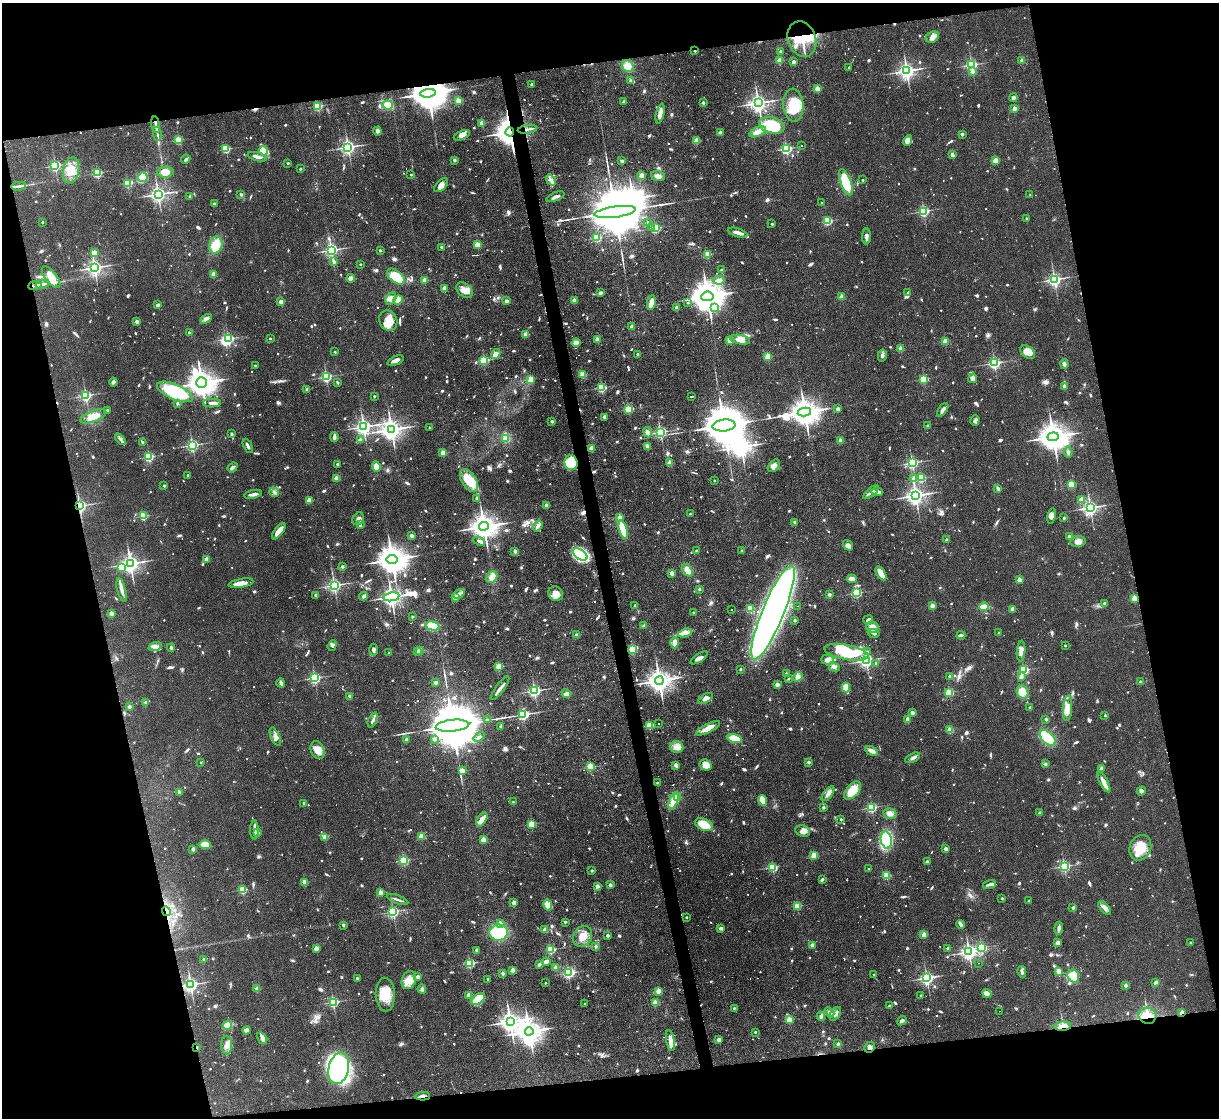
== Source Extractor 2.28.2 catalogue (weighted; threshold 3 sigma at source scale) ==
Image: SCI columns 1-4865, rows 247-4708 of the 4865 x 4839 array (HDU 1 of 3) = the unmasked area's bounding box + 8 px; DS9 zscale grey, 4 x 4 block average (1 PNG px = mean of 4 x 4 image px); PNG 1221 x 1120 px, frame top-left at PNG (2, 3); each listed source drawn as its Kron ellipse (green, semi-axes under 4 px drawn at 4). Shown black and unused: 25% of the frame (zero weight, under 2 of 3 exposures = <1% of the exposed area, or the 3 px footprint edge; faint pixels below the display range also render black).
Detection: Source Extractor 2.28.2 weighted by HDU 2 'WHT'. Background 0.0668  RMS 0.0055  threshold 0.0248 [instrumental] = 3 sigma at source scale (4.5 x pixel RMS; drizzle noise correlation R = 1.50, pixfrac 1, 0.05/0.05 arcsec/px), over >= 5 px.
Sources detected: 1650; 17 too faint to see at this stretch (4 x 4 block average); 11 inside a brighter object's white glare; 46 cosmic-ray / hot-pixel residue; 1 long thin detection or spike segment (spike, bleed or trail) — neither listed nor drawn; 21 coinciding with a brighter row at this scale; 70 inside a brighter listed object's ellipse — not listed separately; of the other 1484, all 500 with FLUX_AUTO >= 7.98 (the completeness limit of this list) listed and drawn (984 fainter detections not listed), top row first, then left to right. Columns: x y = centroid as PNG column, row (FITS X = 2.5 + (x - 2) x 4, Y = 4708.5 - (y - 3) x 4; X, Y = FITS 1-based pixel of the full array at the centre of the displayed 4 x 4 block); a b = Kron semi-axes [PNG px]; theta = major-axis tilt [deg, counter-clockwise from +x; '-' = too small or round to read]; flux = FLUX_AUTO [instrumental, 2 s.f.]
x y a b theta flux
932 37 7 5 30 25
802 39 18 14 -70 120
695 51 2 2 - 17
781 52 2 2 - 19
1022 60 2 2 - 38
779 61 2 2 - 99
793 62 2 2 - 35
971 65 2 2 - 720
628 66 6 5 - 46
849 67 2 2 - 9.2
907 71 3 3 - 1700
972 71 2 2 - 29
631 81 2 2 - 19
532 84 2 2 - 23
817 89 2 2 - 100
428 93 8 4 7 14000
1013 98 4 3 - 8.3
458 101 2 2 - 92
624 102 3 2 - 11
703 103 2 2 - 25
758 103 3 3 - 2000
388 105 5 4 - 69
793 105 16 10 -86 97
318 106 2 2 - 340
1014 109 2 2 - 61
660 114 10 3 78 29
482 123 2 2 - 87
156 125 8 2 -80 25
772 125 13 8 -16 170
527 129 10 2 9 12
377 131 4 4 - 9.5
510 132 4 4 - 4000
721 132 2 2 - 40
758 132 9 4 23 30
157 134 7 2 -80 8.3
962 134 2 2 - 30
462 135 8 4 23 17
179 140 2 2 - 210
908 140 5 4 - 29
697 141 2 2 - 120
801 145 2 2 - 12
348 147 2 2 - 1200
226 149 2 2 - 250
786 149 2 2 - 530
263 151 5 3 - 14
952 155 3 2 - 17
257 157 10 3 -16 19
186 159 5 2 - 8.3
454 160 2 2 - 28
995 160 2 2 - 110
622 161 2 2 - 32
288 163 2 2 - 9.9
55 166 2 2 - 530
300 169 2 2 - 11
71 170 13 8 78 56
165 172 8 5 3 33
97 173 2 2 - 300
411 175 2 2 - 9.7
642 175 2 2 - 75
658 176 7 4 -18 18
143 177 5 4 - 53
551 180 6 3 -52 13
863 180 2 2 - 8
846 182 14 5 -71 160
127 184 2 2 - 160
441 185 8 5 46 20
19 186 7 3 8 11
158 194 3 2 - 1400
241 194 2 2 - 10
1030 195 2 2 - 8.5
190 196 2 2 - 16
555 197 9 3 23 13
822 203 2 2 - 8.1
214 204 3 2 - 10
924 211 2 2 - 560
615 212 21 5 8 47000
1027 218 2 2 - 12
827 221 2 2 - 270
42 222 2 2 - 9
648 222 2 2 - 13
772 224 2 2 - 13
651 227 2 2 - 12
656 228 2 2 - 340
737 233 10 3 -16 22
867 236 8 3 89 12
597 238 2 2 - 270
216 245 8 6 76 63
477 245 2 2 - 110
441 247 2 2 - 16
331 250 2 2 - 1000
380 250 2 2 - 12
95 253 2 2 - 86
708 254 2 2 - 160
334 262 2 2 - 25
360 264 2 2 - 13
94 268 3 2 - 1400
721 270 2 2 - 17
214 274 2 2 - 74
51 277 13 5 -51 41
396 277 10 6 -38 120
351 278 4 3 - 14
1054 279 2 2 - 980
425 280 2 2 - 76
719 280 6 4 -6 14
42 284 7 2 12 14
35 285 7 2 9 19
444 289 2 2 - 89
465 290 9 6 -38 27
908 292 2 2 - 13
600 293 3 3 - 10
707 296 6 5 - 9500
842 297 2 2 - 94
391 298 7 5 58 25
398 300 5 4 - 34
574 300 2 2 - 39
506 301 3 3 - 12
281 302 2 2 - 62
651 302 7 3 81 31
688 303 2 2 - 11
157 305 3 2 - 8.8
676 307 2 2 - 28
714 307 3 2 - 60
206 319 6 3 31 10
388 321 10 8 -60 49
137 322 2 2 - 37
631 327 2 2 - 41
189 333 2 2 - 20
526 334 3 2 - 41
270 338 2 2 - 9.6
228 339 2 2 - 550
597 340 2 2 - 77
730 340 4 3 - 24
740 340 10 4 -10 40
945 341 2 2 - 110
576 343 4 4 - 25
901 348 2 2 - 98
335 352 2 2 - 9
1027 352 8 5 -36 39
496 354 5 4 - 20
638 354 2 2 - 16
882 355 6 3 77 8.8
768 356 2 2 - 140
484 360 2 2 - 330
395 361 8 3 22 19
994 363 2 2 - 710
1064 364 5 3 - 10
255 365 2 2 - 10
583 375 2 2 - 120
326 377 2 2 - 560
973 378 5 3 - 23
531 379 2 2 - 140
924 379 2 2 - 230
113 382 4 3 - 11
201 383 5 5 - 5100
338 383 2 2 - 9.4
1064 386 3 3 - 8.3
602 387 2 2 - 400
307 390 3 3 - 8.4
175 392 19 7 -23 280
86 396 2 2 - 650
374 396 2 2 - 13
692 396 3 2 - 42
177 403 2 2 - 21
212 403 9 3 1 18
628 409 2 2 - 310
838 409 2 2 - 31
107 410 2 2 - 14
943 410 8 3 55 17
804 412 7 4 12 5900
93 416 14 5 20 43
605 417 3 3 - 11
975 420 5 4 - 9.4
552 421 2 2 - 21
724 425 11 6 6 22000
928 426 2 2 - 15
363 427 3 3 - 1500
430 428 2 2 - 8.9
391 430 4 3 - 3100
648 432 5 3 - 15
660 432 2 2 - 700
232 434 2 2 - 17
334 437 5 2 - 15
1053 437 5 4 - 7000
506 438 4 3 - 9.9
120 439 6 2 -51 8
360 440 2 2 - 17
840 440 2 2 - 82
143 442 2 2 - 15
192 445 2 2 - 790
248 446 7 2 -63 12
647 446 4 3 - 9.9
592 448 2 2 - 83
1068 452 5 2 - 9
443 453 2 2 - 97
149 457 2 2 - 420
571 463 7 6 - 94
670 463 2 2 - 98
912 463 2 2 - 670
337 464 2 2 - 17
376 466 5 4 - 24
774 466 7 5 46 15
232 467 5 3 - 11
188 475 2 2 - 15
336 478 2 2 - 70
921 478 2 2 - 240
914 479 2 2 - 55
469 480 12 7 -57 110
715 481 2 2 - 8.8
1071 485 2 2 - 210
164 486 2 2 - 16
998 488 4 2 - 11
274 492 5 3 - 8.9
871 492 9 2 40 11
877 492 6 4 -1 11
253 494 9 3 13 13
916 496 3 3 - 2200
477 498 2 2 - 16
1081 499 2 2 - 66
309 500 2 2 - 75
546 505 2 2 - 48
79 506 2 2 - 1000
1090 508 2 2 - 1400
690 514 2 2 - 9
143 516 2 2 - 230
1051 516 8 4 80 15
620 517 2 2 - 52
1064 518 2 2 - 19
358 519 7 5 57 14
794 522 2 2 - 16
360 525 3 2 - 9.8
484 526 5 4 - 4900
538 526 6 4 55 14
623 529 9 3 -71 97
279 531 10 4 53 39
412 536 3 3 - 10
1069 536 2 2 - 21
946 540 2 2 - 23
479 541 6 3 -22 10
1078 542 8 5 7 18
848 545 6 4 -56 14
515 551 2 2 - 41
697 551 2 2 - 17
742 551 2 2 - 18
580 554 8 4 -34 100
207 559 2 2 - 67
392 560 5 4 - 6400
130 564 3 3 - 2000
121 567 2 2 - 110
342 567 2 2 - 20
688 570 7 4 -57 39
672 573 2 2 - 58
881 573 8 4 -60 45
492 577 6 5 - 29
852 579 5 3 - 25
1019 580 2 2 - 63
241 583 12 4 10 32
334 585 2 2 - 1000
699 589 2 2 - 15
122 590 12 3 -75 19
857 593 2 2 - 360
459 594 6 3 33 11
556 594 8 7 - 41
316 595 2 2 - 26
829 595 2 2 - 36
363 596 4 3 - 10
391 597 8 3 10 2300
455 597 2 2 - 62
1134 598 2 2 - 120
1104 603 2 2 - 17
635 605 2 2 - 15
798 606 2 2 - 18
932 606 2 2 - 56
984 607 5 3 - 37
750 609 2 2 - 210
1012 609 2 2 - 84
732 610 2 2 - 23
693 612 2 2 - 8.9
111 613 2 2 - 58
773 613 50 10 68 2800
412 617 2 2 - 15
794 620 2 2 - 18
868 620 5 2 - 9.3
433 626 7 4 -15 150
644 626 4 2 - 11
873 627 6 5 - 33
685 633 7 4 18 16
874 633 6 3 -15 10
999 633 2 2 - 13
576 635 2 2 - 43
961 635 4 2 - 11
675 643 5 3 - 23
332 645 5 4 - 9.3
1065 645 2 2 - 8.6
155 646 7 3 19 12
171 648 4 2 - 9.4
632 649 2 2 - 350
373 650 6 3 86 9.7
420 650 2 2 - 110
867 651 2 2 - 11
1021 651 10 4 86 24
418 652 2 2 - 15
846 652 22 7 -11 230
389 653 2 2 - 9.7
699 658 10 4 33 16
827 660 6 5 - 23
866 660 2 2 - 1200
876 663 2 2 - 8.9
499 667 2 2 - 170
834 667 6 3 -23 8.4
740 669 2 2 - 13
1024 670 2 2 - 390
786 673 2 2 - 11
950 676 2 2 - 22
798 677 5 4 - 12
1021 677 3 2 - 22
315 678 2 2 - 640
789 679 2 2 - 9.7
659 681 4 3 - 3800
436 682 2 2 - 32
1140 682 2 2 - 19
281 683 4 2 - 14
777 685 2 2 - 61
500 688 14 3 53 19
846 688 5 3 - 58
534 691 2 2 - 780
949 692 2 2 - 210
1022 692 7 5 -64 44
566 693 5 4 - 9.5
349 696 2 2 - 19
706 698 8 4 30 15
146 702 2 2 - 41
129 707 2 2 - 30
1029 707 2 2 - 8
1067 708 13 4 86 38
912 713 3 2 - 13
523 715 2 2 - 520
1105 715 2 2 - 11
908 719 2 2 - 65
1046 719 2 2 - 23
373 720 8 3 67 12
487 720 2 2 - 15
659 724 2 2 - 23
650 725 2 2 - 210
452 726 17 6 6 38000
501 727 2 2 - 27
708 728 13 4 27 33
950 730 2 2 - 130
275 737 10 4 -66 17
479 737 6 3 36 10
735 738 7 3 -14 88
1048 738 10 5 -45 86
434 739 2 2 - 22
406 740 2 2 - 34
677 747 7 6 - 26
318 750 9 6 -71 40
871 751 6 4 -28 15
913 758 8 2 26 9.2
201 762 2 2 - 8.1
808 762 2 2 - 22
1045 764 2 2 - 23
676 765 2 2 - 63
706 765 6 5 - 40
590 767 2 2 - 260
1101 769 4 3 - 11
462 771 2 2 - 78
1104 782 11 3 -61 29
657 783 2 2 - 9.3
853 790 11 6 49 60
1141 791 5 4 - 9.7
179 793 2 2 - 15
828 794 9 3 52 16
678 797 2 2 - 110
763 800 5 3 - 52
673 801 9 3 70 48
513 802 2 2 - 13
304 803 2 2 - 19
823 807 2 2 - 18
872 808 2 2 - 430
1040 813 2 2 - 28
890 814 7 5 -12 17
482 819 8 4 58 25
841 819 2 2 - 14
531 824 2 2 - 160
704 825 10 5 -24 77
254 830 9 3 -90 12
803 831 7 5 -21 19
257 833 2 2 - 37
421 836 2 2 - 150
325 837 2 2 - 84
483 840 2 2 - 85
886 840 8 5 -78 130
205 845 6 4 -1 47
1140 848 13 10 65 66
193 849 2 2 - 39
945 849 2 2 - 35
814 855 2 2 - 160
404 861 2 2 - 290
927 862 2 2 - 22
1064 866 2 2 - 640
773 867 2 2 - 270
869 869 2 2 - 10
592 871 2 2 - 17
887 875 2 2 - 210
822 879 3 2 - 8.4
304 882 2 2 - 100
990 884 6 3 19 9.5
610 885 2 2 - 31
597 886 2 2 - 33
243 890 2 2 - 240
380 893 2 2 - 88
1002 898 2 2 - 8.1
397 900 11 2 -20 9.7
1029 901 2 2 - 9.9
514 902 4 3 - 12
548 905 5 4 - 23
797 906 2 2 - 190
1073 907 2 2 - 23
1105 908 8 4 -48 16
166 911 5 3 - 13
393 912 2 2 - 650
686 917 2 2 - 13
565 922 2 2 - 13
500 923 2 2 - 38
961 924 4 3 - 13
343 925 2 2 - 20
721 928 4 2 - 16
1059 928 6 3 84 9.7
545 930 2 2 - 61
499 933 9 8 - 200
608 935 2 2 - 30
924 935 2 2 - 90
582 936 11 9 55 45
1058 943 2 2 - 57
1191 943 2 2 - 16
812 945 2 2 - 59
596 946 2 2 - 11
981 947 2 2 - 460
316 948 2 2 - 67
948 948 2 2 - 19
550 949 2 2 - 360
476 950 2 2 - 23
969 952 3 3 - 1500
204 960 2 2 - 32
546 962 4 2 - 21
469 963 2 2 - 380
979 963 2 2 - 8.2
539 964 4 2 - 9.4
556 967 2 2 - 69
513 970 2 2 - 51
1058 971 4 3 - 15
1022 972 6 3 -77 9.4
502 973 2 2 - 25
568 973 2 2 - 550
874 975 2 2 - 9.1
1073 976 7 5 -62 62
418 977 2 2 - 38
357 978 2 2 - 19
927 978 2 2 - 980
488 979 2 2 - 12
409 980 9 7 70 33
1156 982 3 2 - 17
545 983 2 2 - 8
191 985 2 2 - 1100
1125 985 2 2 - 26
257 989 2 2 - 58
422 989 4 3 - 9.2
658 991 2 2 - 91
987 993 5 3 - 26
385 994 17 9 -88 65
468 995 2 2 - 80
921 996 2 2 - 14
478 999 8 4 35 110
333 1002 2 2 - 540
655 1003 2 2 - 120
585 1004 2 2 - 16
890 1006 2 2 - 20
734 1008 2 2 - 13
999 1011 2 2 - 23
829 1012 5 3 - 11
1182 1012 2 2 - 49
835 1014 7 5 58 16
821 1016 4 3 - 11
1147 1016 9 8 - 84
789 1020 2 2 - 130
902 1021 5 4 - 8.6
510 1022 4 3 - 2800
227 1025 5 4 - 33
1063 1026 8 5 5 33
247 1030 4 3 - 20
529 1031 4 3 - 4200
755 1032 2 2 - 14
262 1038 6 4 -53 16
719 1040 2 2 - 45
670 1041 10 3 -80 30
838 1044 2 2 - 20
227 1045 9 5 -88 20
869 1047 6 4 44 12
197 1048 2 2 - 12
339 1068 16 10 77 630
422 1096 7 2 3 14
Overlapping masked pixels (flux is a lower limit): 16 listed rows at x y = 802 39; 695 51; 428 93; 156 125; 527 129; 510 132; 35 285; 571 463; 79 506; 166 911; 1182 1012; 1147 1016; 1063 1026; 869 1047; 197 1048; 422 1096